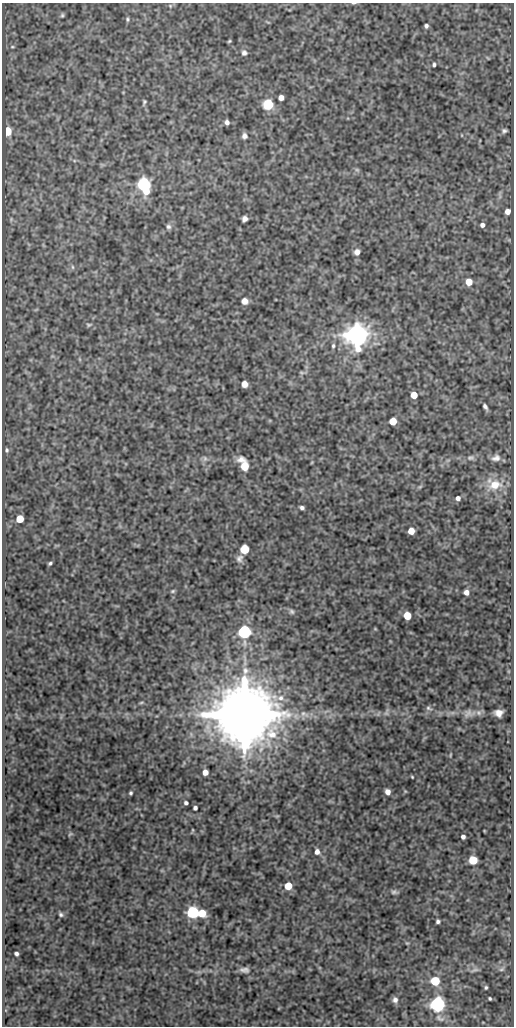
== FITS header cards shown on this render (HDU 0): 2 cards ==
NAXIS1  =                  512
NAXIS2  =                 1024

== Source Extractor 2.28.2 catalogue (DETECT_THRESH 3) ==
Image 512 x 1024 px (HDU 0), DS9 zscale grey, 1 PNG px = 1 image px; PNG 516 x 1028 px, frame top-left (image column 1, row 1024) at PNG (2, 3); no overlay
Background 87.5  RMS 0.53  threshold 1.58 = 3 sigma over >= 5 px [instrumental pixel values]
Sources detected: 88; all 88 listed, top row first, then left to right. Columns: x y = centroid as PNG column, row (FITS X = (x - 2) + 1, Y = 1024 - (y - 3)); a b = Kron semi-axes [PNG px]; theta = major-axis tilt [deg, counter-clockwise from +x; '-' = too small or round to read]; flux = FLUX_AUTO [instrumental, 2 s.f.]
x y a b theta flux
353 3 6 3 8 39
170 6 5 5 - 50
62 15 6 4 68 51
127 19 5 4 - 51
426 26 4 4 - 84
229 41 4 3 - 39
12 47 7 3 -8 49
244 53 8 7 - 110
434 64 4 3 - 64
281 97 5 5 - 200
144 102 6 4 68 52
268 104 6 6 - 3100
227 122 5 4 - 120
7 131 6 5 - 1500
504 131 6 5 - 80
244 136 7 6 - 120
357 170 6 4 -18 52
144 185 8 6 -73 9700
508 211 5 5 - 230
244 219 6 5 - 130
482 225 5 4 - 130
168 227 7 7 - 100
357 252 6 6 - 200
72 267 6 4 -89 51
469 282 6 5 - 510
245 301 7 7 - 190
89 325 8 5 9 59
357 335 7 7 - 46000
333 346 6 4 81 64
301 372 8 3 -19 49
245 384 6 5 - 210
414 395 5 5 - 560
485 406 7 4 -56 99
393 421 5 5 - 770
7 450 6 5 - 65
205 458 8 6 -90 110
471 458 10 7 11 120
496 458 11 8 13 190
241 459 11 7 10 200
244 466 10 7 -80 440
495 485 21 15 12 770
458 498 5 5 - 130
302 508 4 3 - 92
20 519 5 5 - 770
411 531 5 5 - 430
244 549 7 6 - 640
239 558 10 8 52 150
50 563 4 3 - 56
173 591 6 4 17 52
466 592 5 5 - 180
292 611 8 6 -45 82
407 616 5 5 - 830
244 632 8 8 - 3100
280 698 9 7 23 200
141 702 7 3 9 43
429 708 9 5 -19 83
386 713 11 5 70 100
469 713 17 10 16 260
499 713 7 6 - 230
244 714 15 14 - 430000
304 714 15 8 -24 290
450 755 5 3 - 29
205 772 5 5 - 260
412 777 3 2 - 30
388 792 5 5 - 200
131 793 3 3 - 53
186 803 5 4 - 77
195 808 4 4 - 87
193 830 5 3 - 32
70 834 6 3 44 40
463 837 4 4 - 100
317 852 6 5 - 170
473 860 6 5 - 1200
288 886 5 5 - 700
394 892 9 5 -7 93
193 912 6 6 - 5100
202 913 6 6 - 740
61 914 6 5 - 75
438 921 4 4 - 76
16 954 4 4 - 89
501 969 7 4 20 61
244 970 14 7 -6 160
475 970 12 4 17 85
435 981 6 5 - 1500
486 987 3 3 - 48
490 999 3 3 - 47
395 1000 7 6 - 120
438 1004 6 6 - 13000
At the frame edge (FLAGS 8, measured only in part): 1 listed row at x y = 353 3

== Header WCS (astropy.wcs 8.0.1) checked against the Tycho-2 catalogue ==
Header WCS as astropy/WCSLIB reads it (CRVAL/CRPIX/CD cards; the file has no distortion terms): RA---SIN/DEC--SIN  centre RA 14:05:49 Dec +54:16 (211.45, +54.26 deg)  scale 1 arcsec/px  FOV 8.5' x 17.1'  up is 0 deg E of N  parity normal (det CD < 0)
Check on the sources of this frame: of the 60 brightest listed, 4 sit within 1.7 arcsec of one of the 4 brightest Tycho-2 stars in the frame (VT <= 12.30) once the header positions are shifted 0.09 arcsec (0.07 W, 0.06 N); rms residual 0.57 arcsec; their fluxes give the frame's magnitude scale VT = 22.41 - 2.5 log10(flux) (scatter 0.24 mag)
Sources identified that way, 3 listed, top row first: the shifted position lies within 1.7 arcsec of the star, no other Tycho-2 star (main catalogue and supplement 1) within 3.4 arcsec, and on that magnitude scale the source's flux lands within +1.5 / -3 mag of the star's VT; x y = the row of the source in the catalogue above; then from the Tycho-2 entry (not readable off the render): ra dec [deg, ICRS J2000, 3 dp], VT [Tycho-2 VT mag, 2 dp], TYC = Tycho-2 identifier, HIP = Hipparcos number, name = IAU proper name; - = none
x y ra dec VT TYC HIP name
144 185 211.508 +54.353 12.30 3852-316-1 - -
357 335 211.407 +54.312 10.42 3852-274-1 - -
438 1004 211.369 +54.126 12.27 3852-1100-1 - -